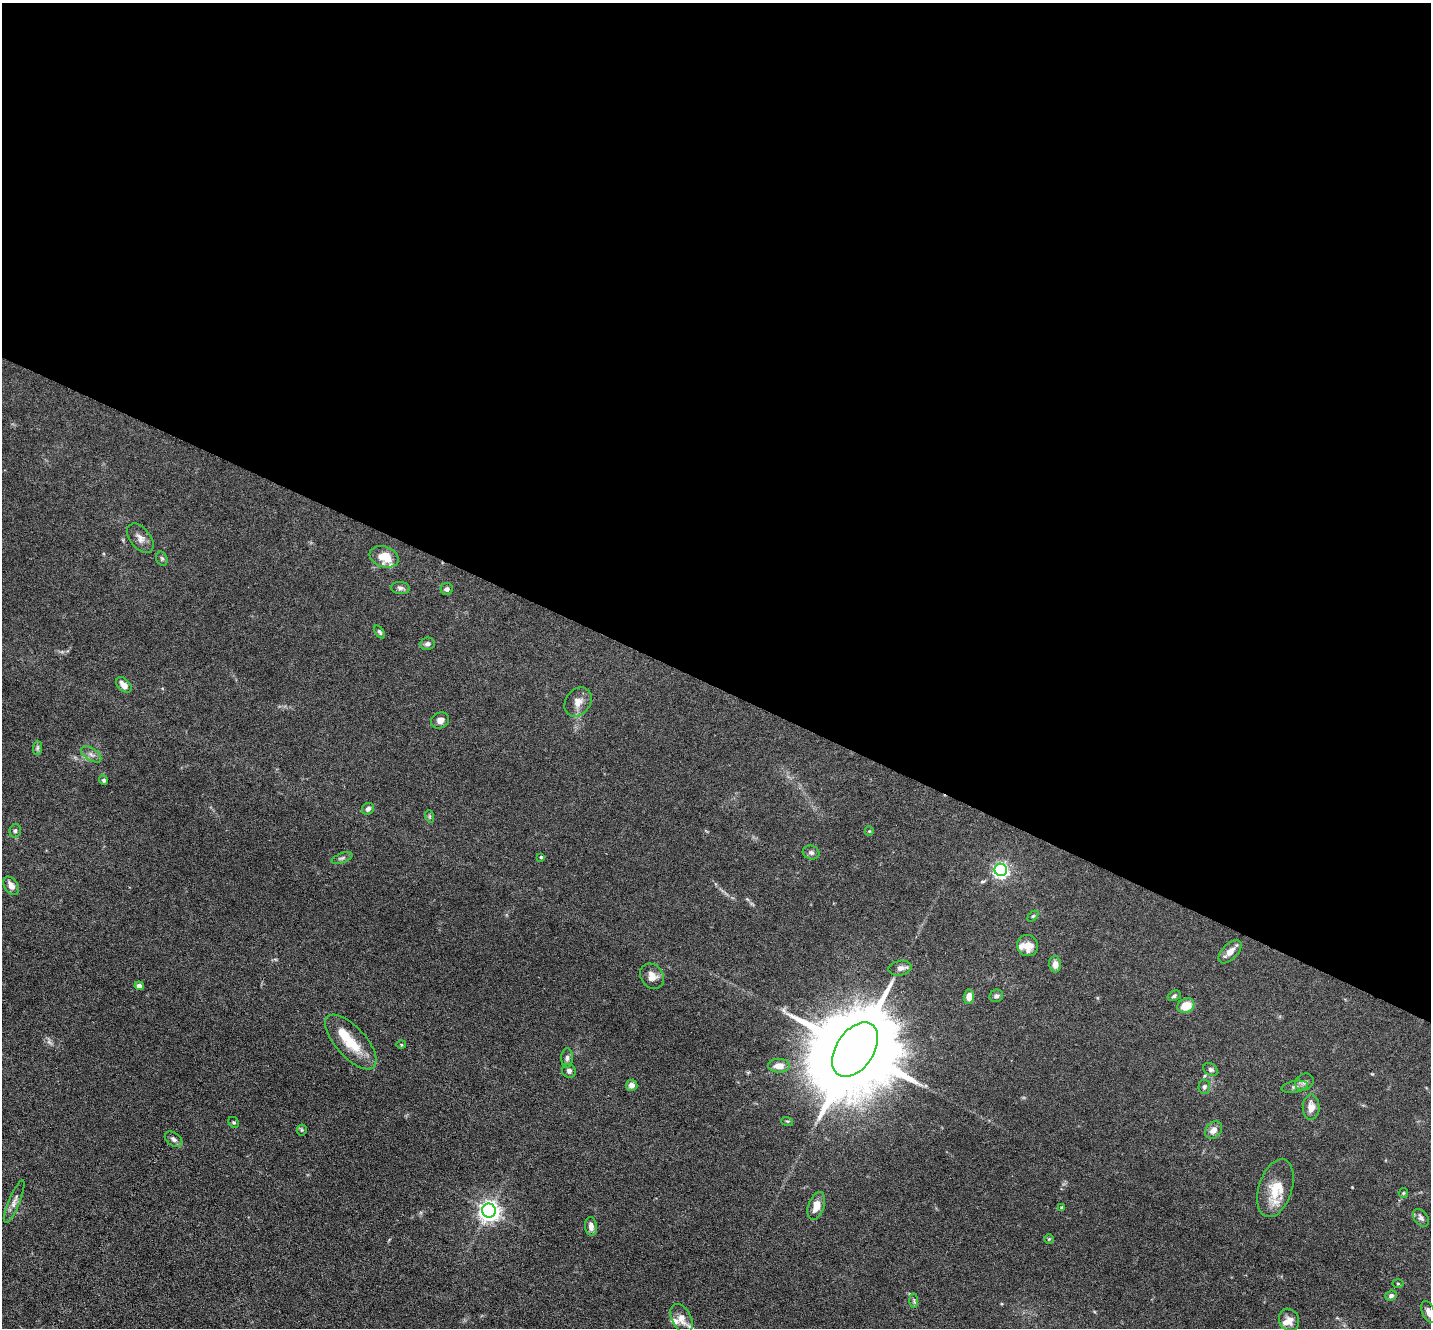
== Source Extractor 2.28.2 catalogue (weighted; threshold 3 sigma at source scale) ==
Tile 3 of 4 x 4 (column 3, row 1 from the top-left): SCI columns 2859-4287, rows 4122-5447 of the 5716 x 5726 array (HDU 1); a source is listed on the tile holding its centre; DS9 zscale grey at full resolution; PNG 1433 x 1330 px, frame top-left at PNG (2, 3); each listed source drawn as its Kron ellipse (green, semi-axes under 4 px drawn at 4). Shown black and unused: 52% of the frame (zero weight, under 3 of 6 exposures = <1% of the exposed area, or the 3 px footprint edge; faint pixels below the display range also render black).
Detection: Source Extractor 2.28.2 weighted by HDU 2 'WHT'; one run over the whole footprint, this tile lists its part. Background 0.0632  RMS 0.0045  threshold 0.0185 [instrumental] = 3 sigma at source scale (4.09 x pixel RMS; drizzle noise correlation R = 1.36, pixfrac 0.8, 0.05/0.05 arcsec/px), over >= 5 px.
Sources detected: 72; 7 inside a brighter listed object's ellipse — not listed separately; the other 65 listed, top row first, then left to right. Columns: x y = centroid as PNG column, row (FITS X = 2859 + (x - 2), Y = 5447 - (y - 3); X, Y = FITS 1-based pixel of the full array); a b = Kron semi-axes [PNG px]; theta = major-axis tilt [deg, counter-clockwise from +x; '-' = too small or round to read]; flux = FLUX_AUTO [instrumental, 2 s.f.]
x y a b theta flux
140 538 17 10 -51 2.9
384 557 15 10 -19 8.9
162 559 7 5 -73 0.78
400 588 9 6 -6 1.3
447 589 6 6 - 1.1
380 632 7 4 -53 0.65
427 644 7 6 - 1.5
124 685 9 6 -47 3.3
578 702 16 12 55 3.8
440 720 9 7 26 2.4
37 748 7 4 89 0.79
91 754 11 6 -34 1.7
104 780 5 4 - 1.1
368 809 6 5 - 1.3
429 816 6 4 -72 0.57
15 831 7 5 75 0.88
869 831 5 4 - 0.42
811 853 8 7 - 1.3
541 857 4 3 - 0.54
342 858 11 4 20 1
1001 870 6 6 - 110
11 886 10 6 -58 3
1033 916 6 4 44 0.55
1027 945 11 10 - 5.1
1230 952 14 7 47 3.5
1055 964 8 6 -88 2.9
900 968 12 7 8 2
652 976 13 11 -53 4
139 986 4 4 - 1.8
996 996 7 6 - 1.2
1174 996 7 5 29 0.78
969 997 7 5 88 4
1186 1006 9 7 25 7.5
351 1042 34 15 -48 12
401 1045 5 3 - 0.39
855 1050 30 18 56 9000
567 1058 10 6 89 1.2
779 1066 11 7 0 4
1211 1069 8 5 -34 0.97
569 1071 7 6 - 1.3
1304 1082 10 8 31 1.6
632 1085 6 5 - 2.2
1204 1087 7 6 - 0.95
1295 1087 13 5 10 1.4
1311 1107 12 8 -90 3.5
787 1121 6 3 -17 0.49
234 1122 6 5 - 0.63
302 1130 5 5 - 0.56
1213 1130 9 7 49 2.8
174 1139 10 6 -37 1.3
1275 1188 30 16 72 11
1403 1193 5 4 - 0.47
14 1202 23 5 68 2.4
816 1206 14 8 70 4.6
1062 1207 4 4 - 0.58
489 1211 7 7 - 240
1421 1218 10 6 -52 1.4
591 1226 9 6 -83 2.3
1049 1239 5 5 - 0.51
1398 1283 5 3 - 0.49
1391 1296 6 5 - 1.3
914 1301 7 3 -89 0.7
1428 1312 11 6 -69 2.1
681 1318 15 9 -63 3.9
1289 1320 11 9 -61 3.7
Isophote crosses this tile's border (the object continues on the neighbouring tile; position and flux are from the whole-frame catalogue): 1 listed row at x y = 1428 1312